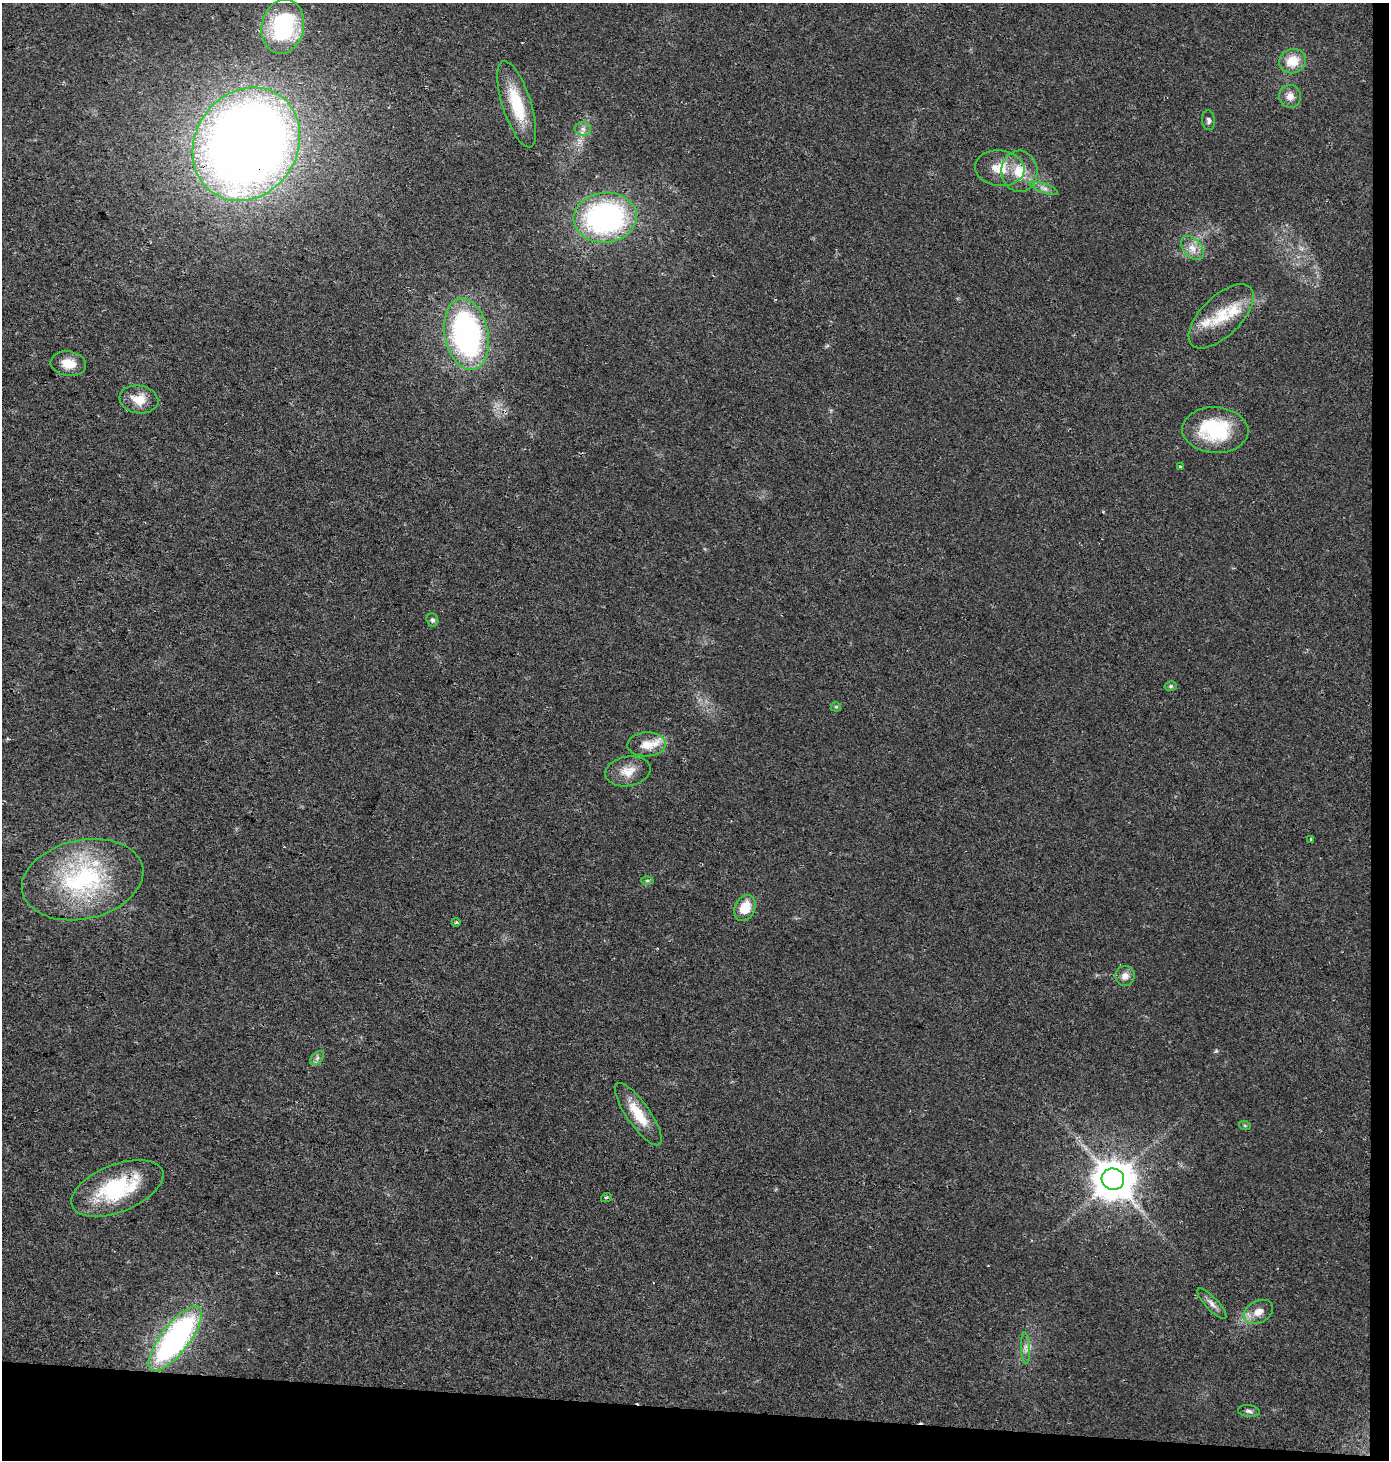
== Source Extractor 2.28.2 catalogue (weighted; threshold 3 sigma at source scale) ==
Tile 9 of 3 x 3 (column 3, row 3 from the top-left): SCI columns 3012-4398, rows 1-1458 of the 4626 x 4380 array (HDU 1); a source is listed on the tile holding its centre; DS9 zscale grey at full resolution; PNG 1391 x 1462 px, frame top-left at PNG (2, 3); each listed source drawn as its Kron ellipse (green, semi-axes under 4 px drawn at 4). Shown black and unused: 5% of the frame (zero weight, under 2 of 3 exposures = <1% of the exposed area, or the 3 px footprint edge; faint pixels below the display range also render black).
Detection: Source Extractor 2.28.2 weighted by HDU 2 'WHT'; one run over the whole footprint, this tile lists its part. Background 0.0439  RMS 0.0058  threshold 0.0263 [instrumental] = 3 sigma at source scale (4.5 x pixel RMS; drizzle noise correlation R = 1.50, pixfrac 1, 0.0396/0.0396 arcsec/px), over >= 5 px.
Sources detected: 45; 3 cosmic-ray / hot-pixel residue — neither listed nor drawn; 2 inside a brighter listed object's ellipse — not listed separately; the other 40 listed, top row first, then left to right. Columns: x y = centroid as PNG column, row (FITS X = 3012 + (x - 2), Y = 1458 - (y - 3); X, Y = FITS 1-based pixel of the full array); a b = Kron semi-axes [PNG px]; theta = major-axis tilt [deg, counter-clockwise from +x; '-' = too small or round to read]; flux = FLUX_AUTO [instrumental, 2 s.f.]
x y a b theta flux
283 26 27 21 78 66
1293 61 13 12 - 12
1290 96 11 11 - 4.7
517 104 45 14 -72 25
1208 120 10 6 -83 1.7
583 129 8 6 -3 2.3
246 144 59 51 56 790
1000 168 25 18 -6 13
1019 171 20 18 -87 14
1044 188 15 4 -20 2.6
605 218 32 25 6 130
1192 248 14 9 -49 5.5
1221 316 41 20 44 22
467 334 36 21 -78 140
68 364 18 12 -8 8.9
139 399 19 14 -10 10
1215 430 33 23 -3 41
1180 467 4 3 - 1.7
432 620 7 6 - 1.8
1171 686 6 5 - 1.1
836 707 5 5 - 0.68
647 744 19 12 3 10
628 771 23 14 10 8.7
1311 839 4 3 - 1.3
83 880 61 39 12 86
647 880 6 4 1 0.86
745 908 14 10 65 12
456 922 4 3 - 0.7
1125 976 10 9 - 4
317 1058 8 5 46 1.6
638 1114 37 11 -55 17
1245 1126 6 4 -19 0.7
1113 1179 11 10 - 1700
117 1188 48 24 21 49
606 1198 5 3 - 0.65
1212 1304 20 6 -47 3.4
1258 1312 15 11 28 6.1
175 1338 39 14 52 150
1026 1348 15 4 -87 2.8
1249 1411 11 5 -7 1.7
Overlapping masked pixels (flux is a lower limit): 1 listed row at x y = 246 144